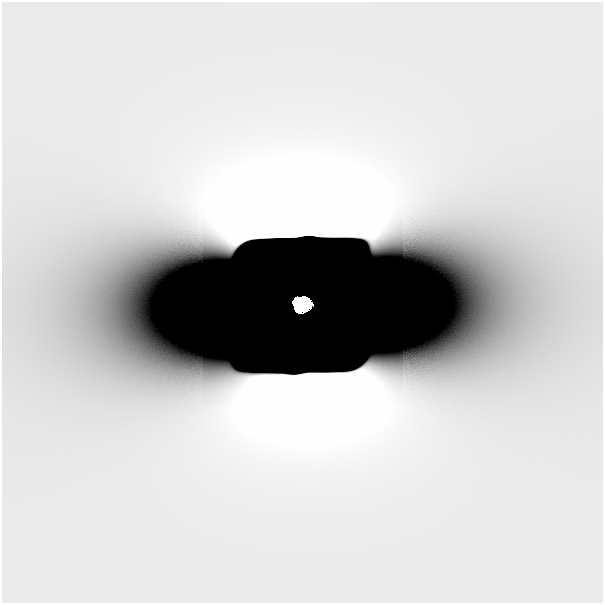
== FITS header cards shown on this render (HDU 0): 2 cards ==
NAXIS1  =                  601
NAXIS2  =                  601

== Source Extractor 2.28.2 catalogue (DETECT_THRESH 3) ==
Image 601 x 601 px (HDU 0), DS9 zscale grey, 1 PNG px = 1 image px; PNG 605 x 605 px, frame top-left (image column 1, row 601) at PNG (2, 2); no overlay
Background 1.29e-13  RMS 9.3e-13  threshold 2.78e-12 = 3 sigma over >= 5 px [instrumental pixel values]
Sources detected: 3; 2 with non-positive FLUX_AUTO (blend fragments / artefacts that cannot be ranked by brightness) are not listed; the other 1 listed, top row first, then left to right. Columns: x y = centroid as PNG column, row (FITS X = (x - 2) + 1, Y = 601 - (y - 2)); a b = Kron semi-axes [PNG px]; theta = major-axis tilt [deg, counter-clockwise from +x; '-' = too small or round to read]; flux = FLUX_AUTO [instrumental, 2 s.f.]
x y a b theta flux
303 304 14 10 0 9.8
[2 non-positive-flux detections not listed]